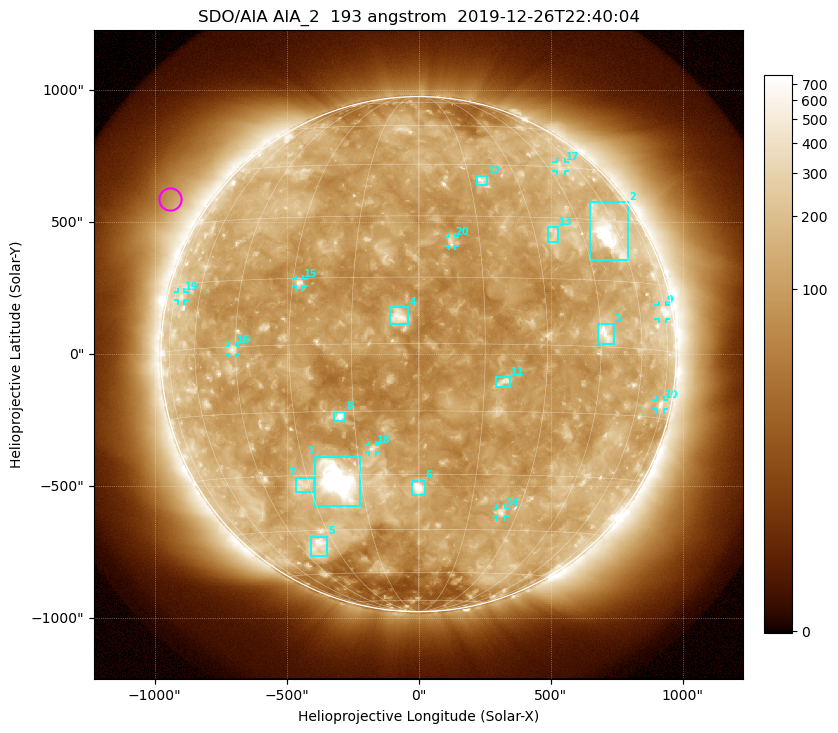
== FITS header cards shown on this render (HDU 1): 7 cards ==
TELESCOP= 'SDO/AIA'
INSTRUME= 'AIA_2'
WAVELNTH=                  193
WAVEUNIT= 'angstrom'
DATE-OBS= '2019-12-26T22:40:04.84'
CTYPE1  = 'HPLN-TAN'
CTYPE2  = 'HPLT-TAN'

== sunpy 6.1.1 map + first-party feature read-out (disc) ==
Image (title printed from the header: SDO/AIA AIA_2  193 angstrom  2019-12-26T22:40:04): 1024 x 1024 px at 2.4 arcsec/px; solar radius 976 arcsec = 407 px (full disc in frame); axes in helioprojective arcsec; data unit not stated in the header (colour bar unlabelled)
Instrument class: DISC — disc imager (sunpy class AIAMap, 193 A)
Bright regions (active regions / flare kernels): reference = the median radial profile (limb darkening/brightening removed); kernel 9 px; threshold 5 sigma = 169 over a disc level ~113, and >= 1.15x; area >= 12 px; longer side >= 10 px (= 24 arcsec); searched inside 0.97 R_sun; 25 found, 20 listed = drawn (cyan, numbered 1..; 9 of them under ~33 arcsec drawn as corner ticks so the feature stays visible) (cap 20 boxes per figure: the strongest are kept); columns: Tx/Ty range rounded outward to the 5 arcsec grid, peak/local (2 s.f.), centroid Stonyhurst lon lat
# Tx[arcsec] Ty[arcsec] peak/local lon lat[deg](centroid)
1 -390..-220 -575..-385 23 -21 -31
2 645..795 355..575 8.7 +55 +26
3 680..740 35..115 6.4 +47 +3
4 -110..-35 115..180 7.1 -4 +6
5 -410..-345 -765..-690 5 -36 -50
6 -25..25 -535..-480 8.2 +0 -33
7 -465..-395 -520..-470 3.4 -32 -32
8 -320..-275 -255..-215 8.2 -18 -16
9 910..935 135..185 5 +73 +9
10 900..930 -210..-175 4.1 +73 -12
11 290..350 -125..-85 4.9 +19 -8
12 220..260 640..675 4.2 +19 +40
13 490..530 425..480 3 +36 +26
14 295..330 -615..-580 4.2 +25 -40
15 -465..-435 255..285 5 -28 +14
16 -720..-690 0..30 3.7 -46 -1
17 520..555 690..730 2.6 +51 +45
18 -190..-160 -370..-345 4 -11 -24
19 -910..-885 205..235 2.6 -70 +12
20 115..140 410..445 3.6 +8 +24
Off-limb structures (1.02-1.3 R_sun): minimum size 162 px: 3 found; the strongest spans PA ~35..80 deg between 1.05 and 1.3 R_sun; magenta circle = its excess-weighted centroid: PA ~60 deg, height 1.14 R_sun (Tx ~-940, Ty ~590 arcsec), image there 2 x the reference